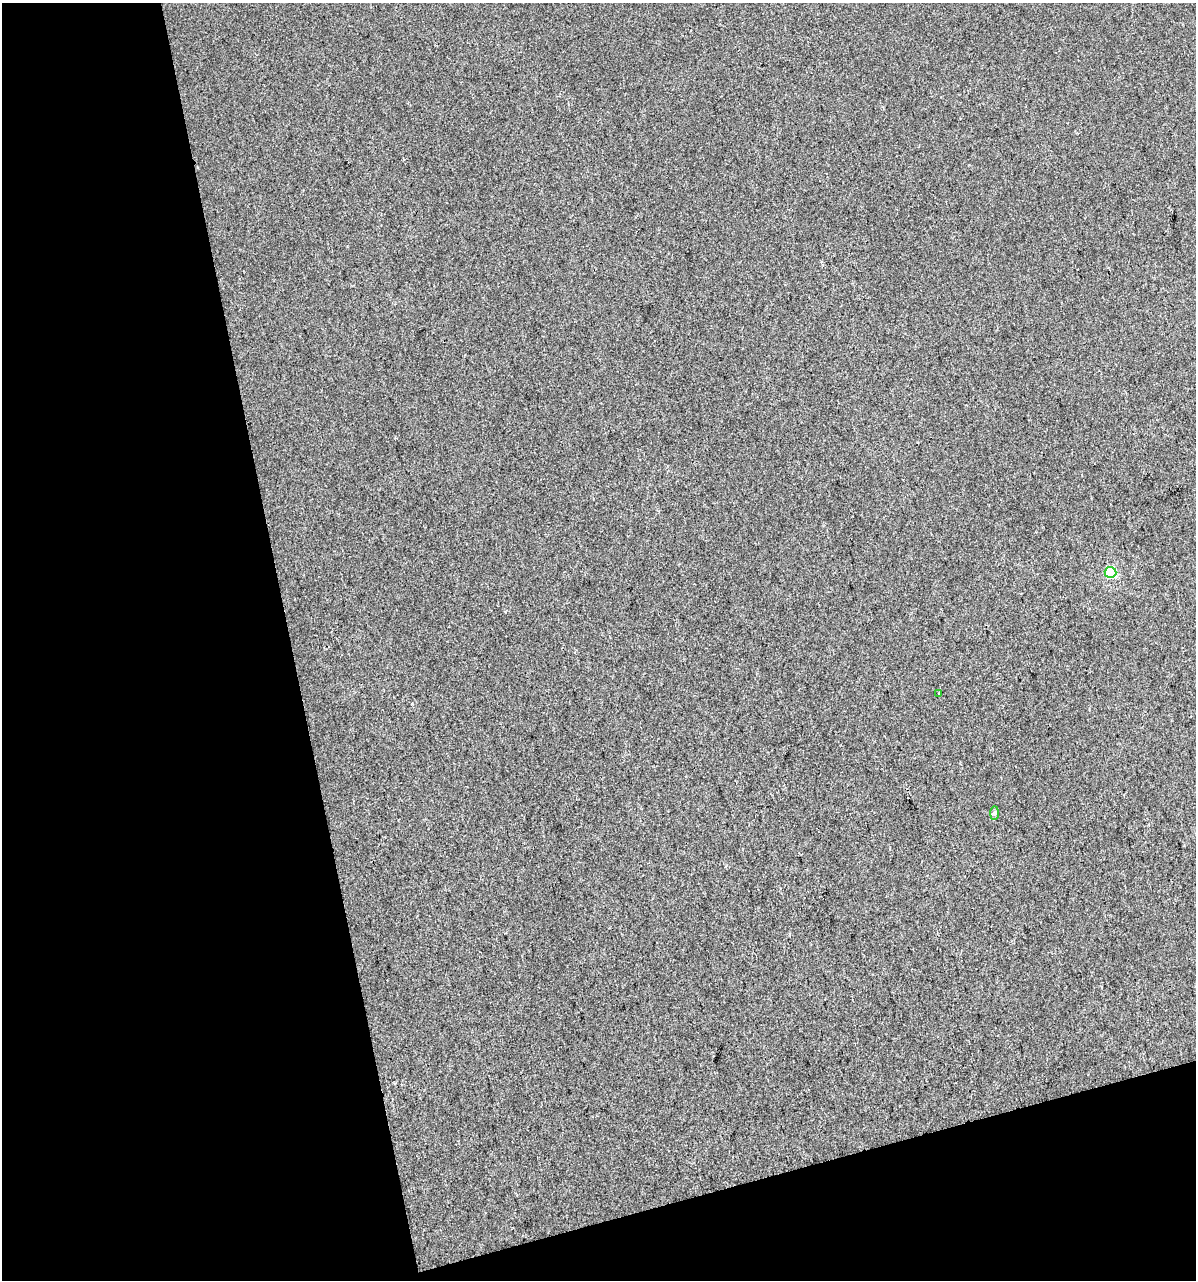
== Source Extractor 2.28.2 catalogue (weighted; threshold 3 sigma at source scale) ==
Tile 3 of 2 x 2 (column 1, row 2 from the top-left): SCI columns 30-1223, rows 1-1278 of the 2463 x 2555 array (HDU 1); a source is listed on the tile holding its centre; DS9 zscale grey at full resolution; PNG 1198 x 1282 px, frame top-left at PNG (2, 3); each listed source drawn as its Kron ellipse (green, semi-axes under 4 px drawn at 4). Shown black and unused: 30% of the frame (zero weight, under 2 of 3 exposures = <1% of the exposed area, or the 3 px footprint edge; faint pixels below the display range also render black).
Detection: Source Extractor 2.28.2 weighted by HDU 2 'WHT'; one run over the whole footprint, this tile lists its part. Background 7.56e-04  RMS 0.0073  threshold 0.0327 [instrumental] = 3 sigma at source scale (4.5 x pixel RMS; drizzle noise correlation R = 1.50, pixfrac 1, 0.0396/0.0396 arcsec/px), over >= 5 px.
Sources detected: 3; all 3 listed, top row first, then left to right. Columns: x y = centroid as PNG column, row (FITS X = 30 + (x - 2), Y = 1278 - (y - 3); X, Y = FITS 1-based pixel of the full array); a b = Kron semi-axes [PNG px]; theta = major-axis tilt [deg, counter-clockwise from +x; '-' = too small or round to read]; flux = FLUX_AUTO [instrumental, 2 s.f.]
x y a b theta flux
1110 572 6 5 - 57
939 694 3 2 - 0.71
995 813 7 4 89 1.3